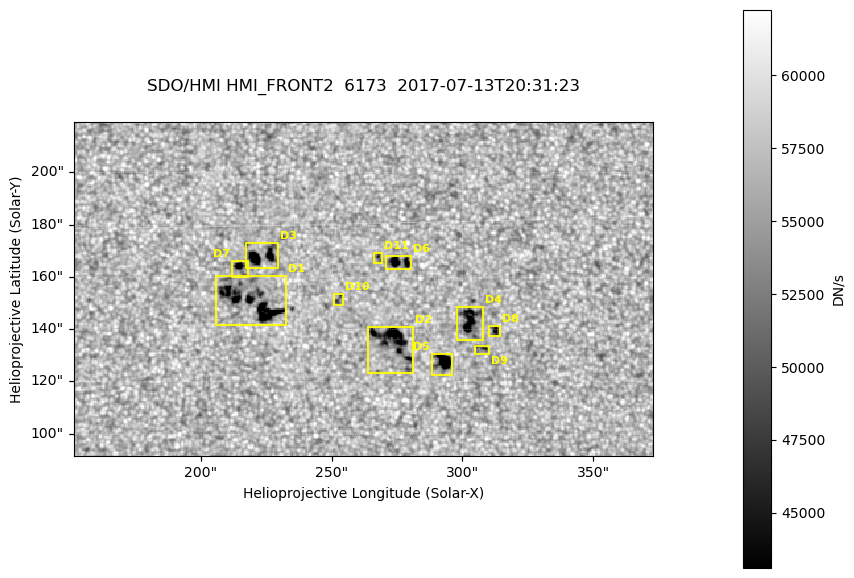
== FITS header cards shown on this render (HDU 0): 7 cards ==
TELESCOP= 'SDO/HMI '
INSTRUME= 'HMI_FRONT2'
WAVELNTH=               6173.0
DATE-OBS= '2017-07-13T20:31:23.60'
CTYPE1  = 'HPLN-TAN'
CTYPE2  = 'HPLT-TAN'
BUNIT   = 'DN/s    '

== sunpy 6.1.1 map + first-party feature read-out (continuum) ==
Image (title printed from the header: SDO/HMI HMI_FRONT2  6173  2017-07-13T20:31:23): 439 x 254 px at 0.504 arcsec/px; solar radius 944 arcsec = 1872 px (partial field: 1.0% of the solar disc is inside the frame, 100% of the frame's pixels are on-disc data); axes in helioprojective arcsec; data unit DN/s (BUNIT, on the colour bar)
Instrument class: CONTINUUM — white-light / continuum photospheric image (CONTENT/OBS_TYPE)
Dark features (sunspots / pores): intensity divided by the frame's on-disc median (partial field: no limb-darkening profile); reference = the frame's on-disc median (the 8%-of-disc-diameter window exceeds this field); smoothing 3 px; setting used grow <= 0.95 with closing radius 1 px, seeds <= 0.88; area >= 27 px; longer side >= 3 px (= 1.5 arcsec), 3 px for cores <= 0.7; partial field; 11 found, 11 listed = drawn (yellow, D1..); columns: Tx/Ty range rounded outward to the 2 arcsec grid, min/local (2 s.f., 1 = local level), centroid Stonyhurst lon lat
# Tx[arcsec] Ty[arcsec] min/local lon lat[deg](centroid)
D1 206..234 142..162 0.57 +14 +13
D2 264..282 122..142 0.39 +17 +12
D3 216..230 162..174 0.46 +14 +14
D4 298..308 134..150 0.6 +19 +13
D5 288..296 122..132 0.37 +18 +12
D6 270..282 162..168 0.56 +18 +14
D7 212..218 160..166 0.64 +14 +14
D8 310..316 136..142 0.74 +20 +12
D9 304..312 130..134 0.84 +19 +12
D10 250..256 148..154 0.87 +16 +13
D11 266..270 164..170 0.85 +17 +14